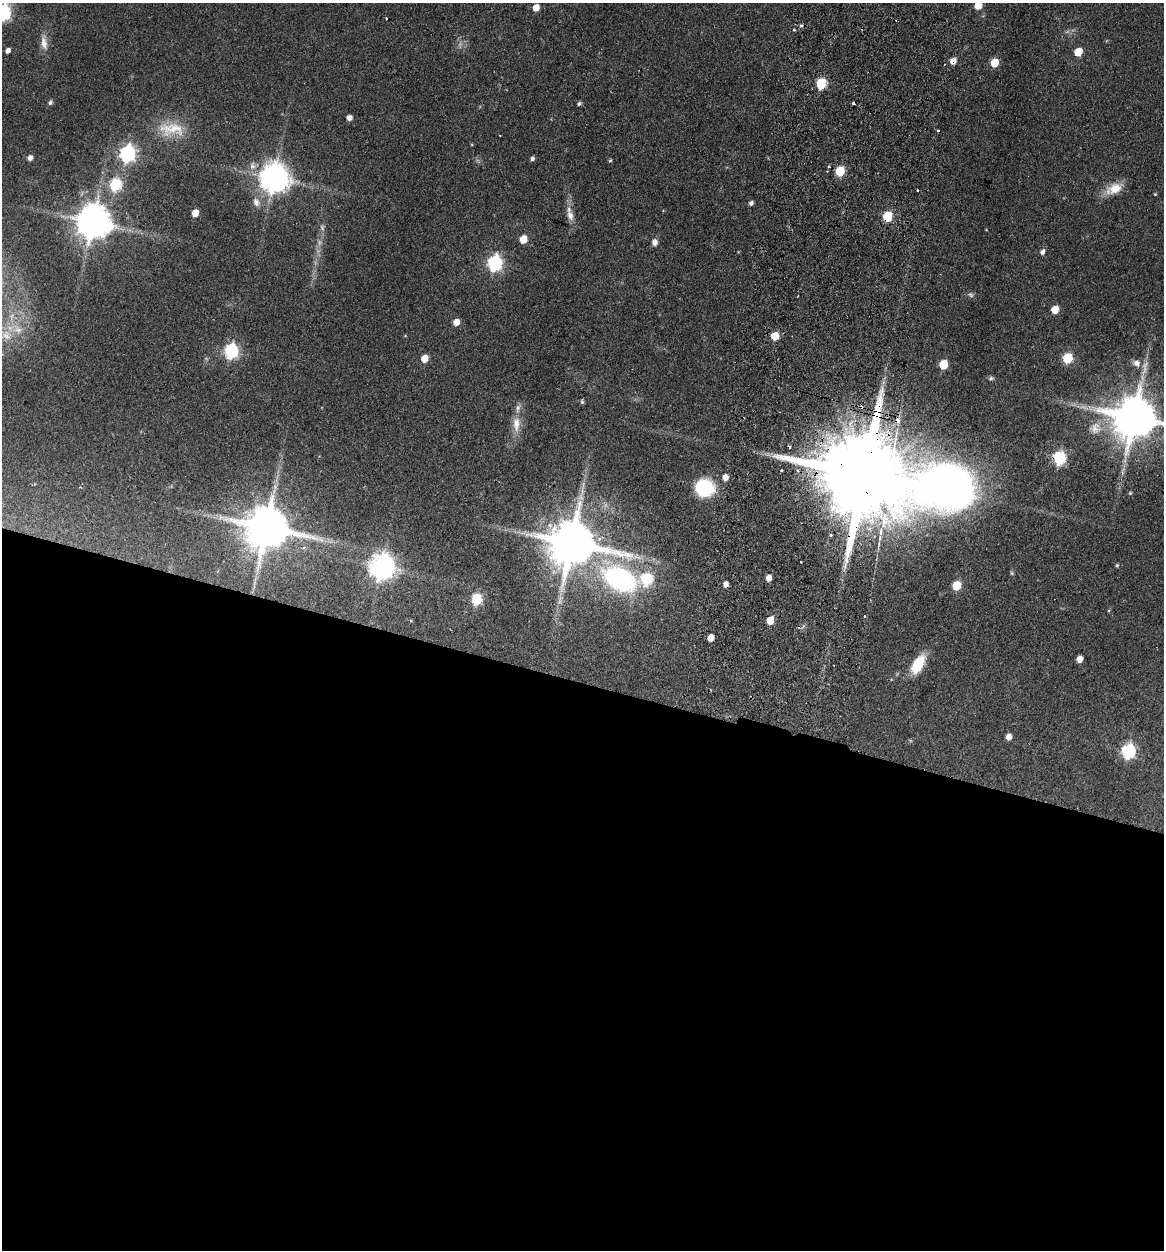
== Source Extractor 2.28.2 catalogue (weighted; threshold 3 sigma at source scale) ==
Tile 14 of 4 x 4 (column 2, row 4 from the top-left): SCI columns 1461-2622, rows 16-1263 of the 5126 x 5023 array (HDU 1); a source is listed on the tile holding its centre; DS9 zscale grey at full resolution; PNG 1166 x 1252 px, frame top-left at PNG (2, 3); no overlay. Shown black and unused: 46% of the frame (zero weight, under 2 of 3 exposures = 3% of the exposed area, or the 3 px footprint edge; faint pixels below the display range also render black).
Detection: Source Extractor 2.28.2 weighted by HDU 2 'WHT'; one run over the whole footprint, this tile lists its part. Background 0.177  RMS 0.0078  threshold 0.0351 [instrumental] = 3 sigma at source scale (4.5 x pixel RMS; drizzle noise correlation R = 1.50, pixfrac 1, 0.05/0.05 arcsec/px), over >= 5 px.
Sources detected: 93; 4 too faint to see at this stretch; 11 cosmic-ray / hot-pixel residue — not listed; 1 inside a brighter listed object's ellipse — not listed separately; the other 77 listed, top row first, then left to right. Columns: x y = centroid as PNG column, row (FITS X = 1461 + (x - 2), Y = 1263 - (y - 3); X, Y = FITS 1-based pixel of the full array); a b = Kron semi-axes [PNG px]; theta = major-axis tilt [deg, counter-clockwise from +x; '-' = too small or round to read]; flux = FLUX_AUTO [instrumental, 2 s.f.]
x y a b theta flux
978 5 6 5 - 14
536 8 5 5 - 9.3
3 13 7 6 - 140
801 26 6 4 1 1.4
794 30 3 3 - 1.5
44 43 21 9 -81 7
8 51 5 4 - 3.5
1078 52 6 5 - 16
994 63 6 5 - 21
821 83 6 5 - 53
50 102 6 5 - 1.7
853 103 3 3 - 2.4
579 104 5 4 - 1.7
349 118 5 5 - 4.2
171 129 39 18 -3 25
127 154 7 6 - 220
30 158 5 4 - 3.6
532 159 5 4 - 2.2
610 160 5 4 - 1
828 167 3 3 - 1.8
840 171 6 5 - 44
274 178 9 9 - 1200
115 185 7 6 - 80
1114 189 23 12 25 13
917 190 3 2 - 1.7
1155 194 3 3 - 0.64
256 202 12 9 -64 5.2
751 203 5 4 - 2.3
195 213 5 5 - 11
570 215 15 9 -73 5.9
887 217 6 5 - 42
93 222 10 10 - 1900
523 239 6 5 - 16
655 242 8 7 - 3.4
1042 252 6 5 - 2.7
494 263 7 6 - 170
1055 309 6 5 - 15
456 322 5 5 - 8.6
18 329 17 11 -38 12
775 336 6 5 - 19
231 351 7 6 - 150
1067 358 6 5 - 47
424 359 5 5 - 13
1136 363 12 10 -30 6.1
943 364 6 5 - 24
991 378 7 5 15 1.4
582 402 6 5 - 1.4
1134 418 13 12 - 3400
516 424 23 10 89 11
1095 428 17 16 - 12
1059 458 7 6 - 110
781 470 3 3 - 1.2
867 475 49 20 -12 22000
725 477 6 5 - 5.9
705 488 19 17 -12 43
1130 493 4 4 - 0.93
267 528 13 12 - 3500
881 531 14 6 83 6.1
831 535 4 3 - 2
571 543 15 13 -9 4100
304 547 5 5 - 1.7
1117 565 5 4 - 0.98
382 567 9 8 - 760
1012 573 5 4 - 1
768 578 5 4 - 6.5
620 579 29 18 -26 140
646 579 7 6 - 66
956 586 6 5 - 29
476 599 6 5 - 61
864 616 4 3 - 0.72
770 620 5 5 - 16
411 621 5 3 - 0.67
711 638 5 5 - 9.4
1079 659 5 4 - 6.7
918 664 21 11 61 23
1008 737 5 4 - 6
1128 751 7 6 - 140
Overlapping masked pixels (flux is a lower limit): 3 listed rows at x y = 887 217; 867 475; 571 543
Isophote crosses this tile's border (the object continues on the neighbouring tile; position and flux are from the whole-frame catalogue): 3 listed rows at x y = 978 5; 3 13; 1134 418